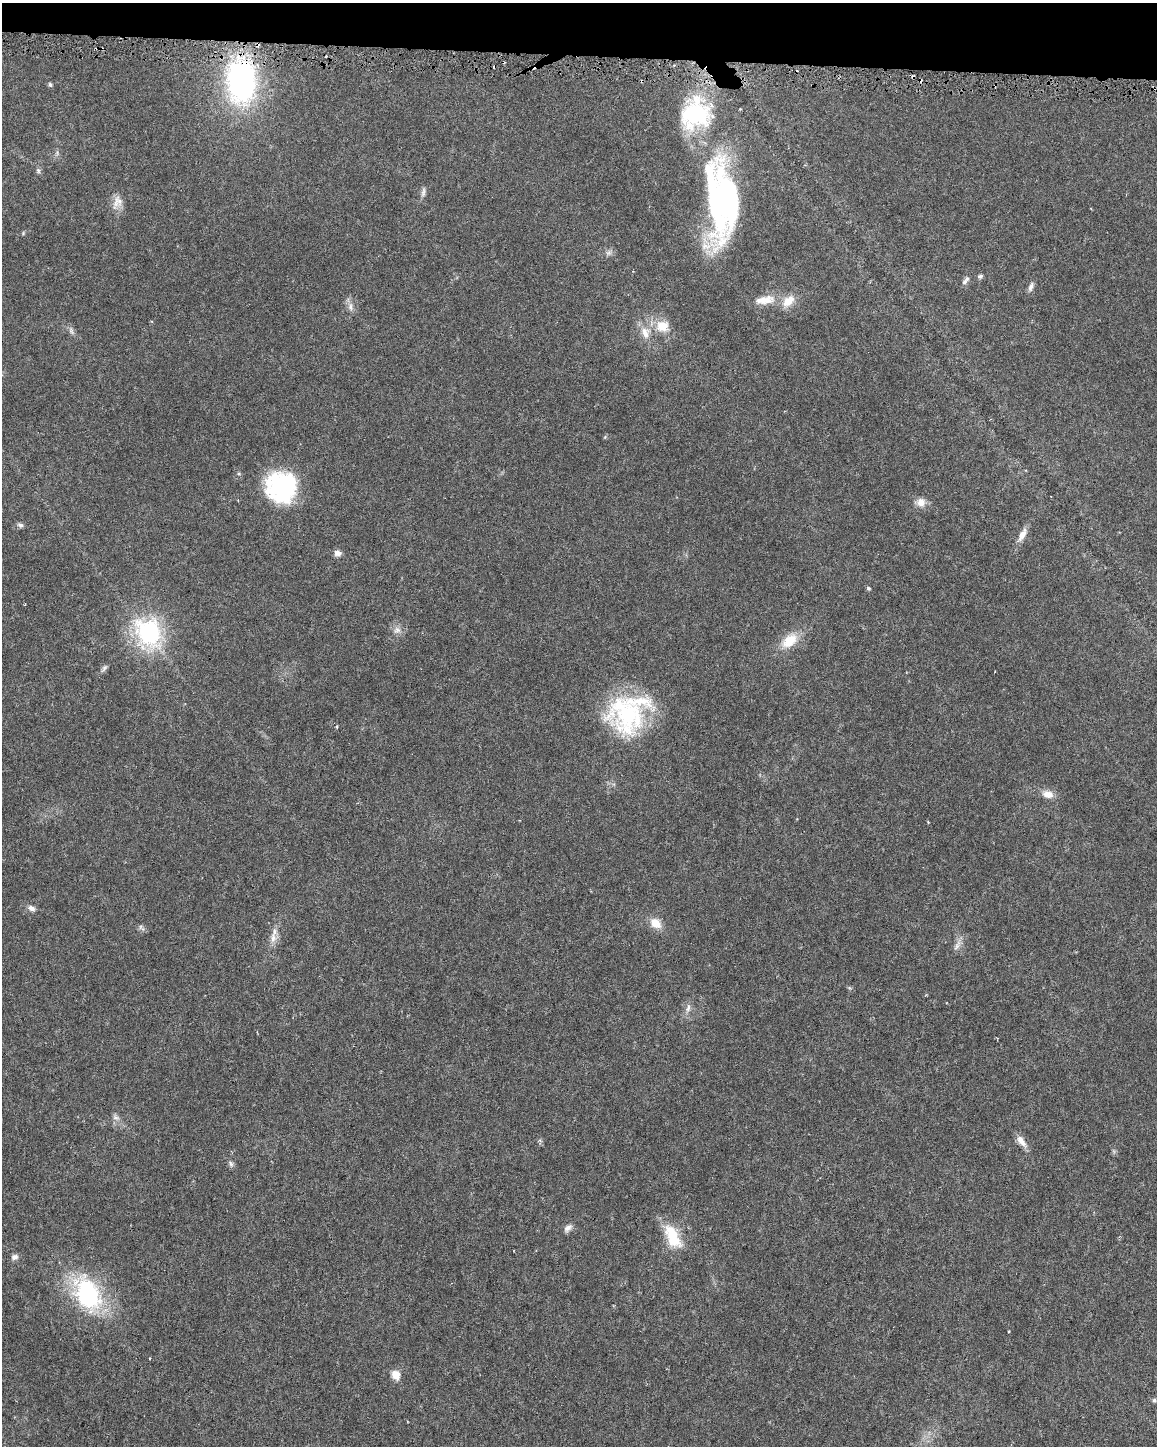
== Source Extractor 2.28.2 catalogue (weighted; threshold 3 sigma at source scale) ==
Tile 2 of 4 x 3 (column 2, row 1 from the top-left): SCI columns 1156-2310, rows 3119-4562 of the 4625 x 4849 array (HDU 1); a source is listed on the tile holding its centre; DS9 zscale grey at full resolution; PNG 1159 x 1448 px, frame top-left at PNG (2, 3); no overlay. Shown black and unused: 4% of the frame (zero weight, under 3 of 6 exposures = <1% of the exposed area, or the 3 px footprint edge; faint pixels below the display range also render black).
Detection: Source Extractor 2.28.2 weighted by HDU 2 'WHT'; one run over the whole footprint, this tile lists its part. Background 0.0281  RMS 0.002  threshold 0.00831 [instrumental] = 3 sigma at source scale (4.09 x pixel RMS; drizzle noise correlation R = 1.36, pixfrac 0.8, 0.0396/0.0396 arcsec/px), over >= 5 px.
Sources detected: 55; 5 cosmic-ray / hot-pixel residue — not listed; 3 inside a brighter listed object's ellipse — not listed separately; the other 47 listed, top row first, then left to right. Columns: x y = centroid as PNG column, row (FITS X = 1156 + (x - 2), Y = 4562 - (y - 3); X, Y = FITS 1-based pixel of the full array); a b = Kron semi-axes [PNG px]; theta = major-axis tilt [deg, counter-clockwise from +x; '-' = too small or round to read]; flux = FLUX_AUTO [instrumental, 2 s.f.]
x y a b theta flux
241 80 33 21 -88 57
50 85 5 5 - 0.41
694 114 43 36 17 17
38 171 8 5 -71 0.39
423 192 14 5 80 0.68
722 200 63 26 -87 77
117 202 20 13 68 2.1
609 253 8 7 - 0.64
980 276 7 5 28 0.43
965 281 13 5 52 0.69
1031 287 13 7 69 0.79
765 300 29 12 9 3.4
350 307 13 7 -85 1
662 326 18 16 -9 3.7
71 331 12 5 -57 0.68
645 333 17 11 -77 2.3
239 474 6 4 -18 0.24
283 487 29 28 - 26
921 502 13 11 -5 1.7
20 525 8 6 -8 0.57
1022 535 20 7 62 1.7
337 553 9 7 -10 0.87
868 588 6 5 - 0.31
397 630 11 9 29 1.1
149 633 30 24 -61 24
789 641 21 13 39 4.6
104 668 12 5 53 0.54
628 715 44 41 -22 25
336 726 4 4 - 0.27
1048 794 16 10 -13 1.8
31 908 10 7 -27 0.83
655 923 12 9 -37 3
141 928 11 5 -42 0.49
273 938 16 8 89 1.6
957 945 18 6 60 1.1
688 1008 13 6 76 0.99
116 1118 10 6 -21 0.73
540 1141 5 5 - 0.34
1021 1141 17 8 -54 1.7
231 1164 9 6 -59 0.52
568 1228 12 6 42 0.84
672 1236 33 15 -62 6.5
14 1257 9 7 11 0.75
87 1294 28 18 -66 30
1008 1332 3 2 - 0.18
396 1375 11 9 -63 1.9
1154 1400 6 5 - 0.36
Overlapping masked pixels (flux is a lower limit): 1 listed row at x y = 241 80